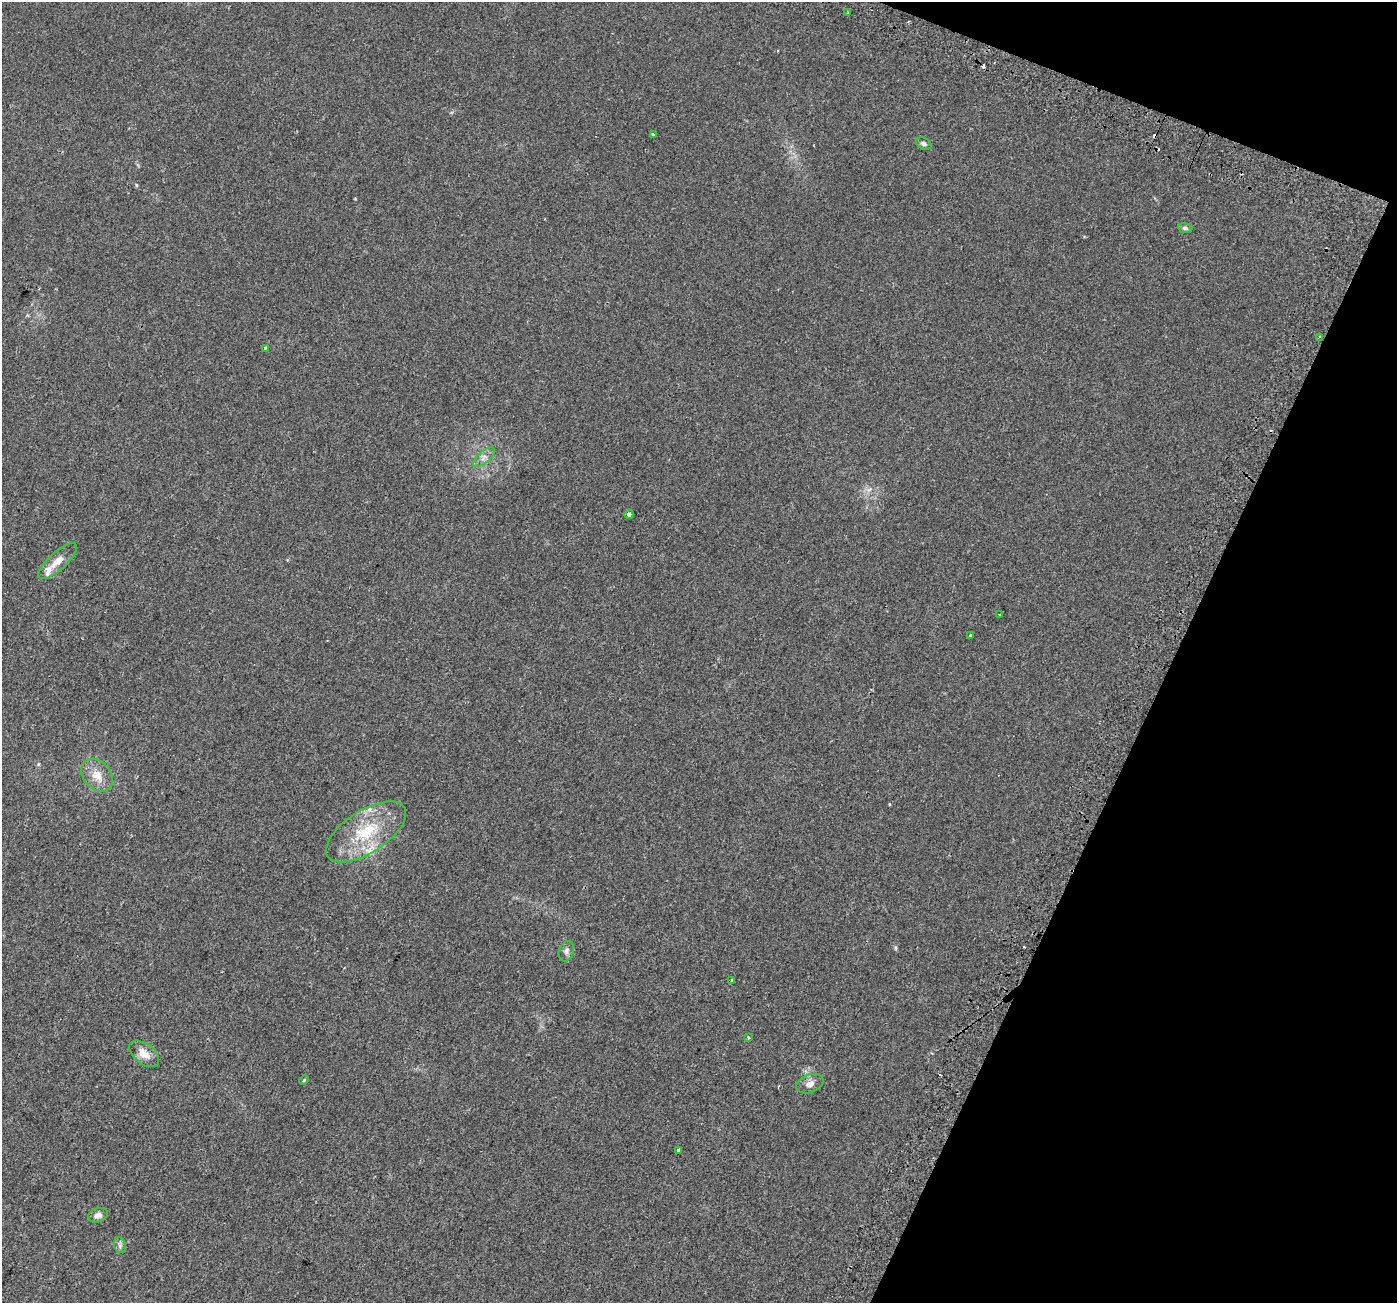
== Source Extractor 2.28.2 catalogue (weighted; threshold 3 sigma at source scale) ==
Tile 8 of 4 x 4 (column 4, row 2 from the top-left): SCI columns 4249-5643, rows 2947-4247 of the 5698 x 5829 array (HDU 1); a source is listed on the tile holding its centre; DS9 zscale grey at full resolution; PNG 1399 x 1305 px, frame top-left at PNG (2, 2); each listed source drawn as its Kron ellipse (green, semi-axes under 4 px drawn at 4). Shown black and unused: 19% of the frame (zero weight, under 2 of 3 exposures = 4% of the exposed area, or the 3 px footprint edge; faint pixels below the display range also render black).
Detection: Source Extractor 2.28.2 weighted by HDU 2 'WHT'; one run over the whole footprint, this tile lists its part. Background 0.0279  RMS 0.0051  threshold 0.0229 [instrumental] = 3 sigma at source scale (4.5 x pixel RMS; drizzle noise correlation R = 1.50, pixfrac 1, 0.0396/0.0396 arcsec/px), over >= 5 px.
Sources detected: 29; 6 cosmic-ray / hot-pixel residue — neither listed nor drawn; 1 inside a brighter listed object's ellipse — not listed separately; the other 22 listed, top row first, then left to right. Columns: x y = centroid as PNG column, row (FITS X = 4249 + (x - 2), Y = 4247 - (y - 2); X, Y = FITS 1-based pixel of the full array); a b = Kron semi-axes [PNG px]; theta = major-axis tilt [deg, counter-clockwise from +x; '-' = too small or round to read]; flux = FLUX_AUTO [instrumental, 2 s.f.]
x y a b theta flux
848 13 3 2 - 0.81
653 134 4 3 - 2.3
924 144 8 5 -26 1.3
1185 228 7 5 -9 0.92
1320 337 3 3 - 0.57
265 348 3 3 - 0.72
484 457 13 6 41 2.4
629 514 4 3 - 2.7
58 561 25 8 42 5.4
1000 615 3 3 - 2.4
970 636 3 3 - 0.61
97 775 18 13 -50 6.9
366 832 46 21 33 27
566 951 10 7 70 1.9
731 980 3 3 - 1.5
748 1037 4 3 - 0.69
144 1054 17 10 -38 5.8
304 1080 5 3 - 0.48
810 1084 14 9 21 3.1
678 1150 4 3 - 6.9
98 1215 10 7 16 2.2
120 1245 8 6 -71 1.3